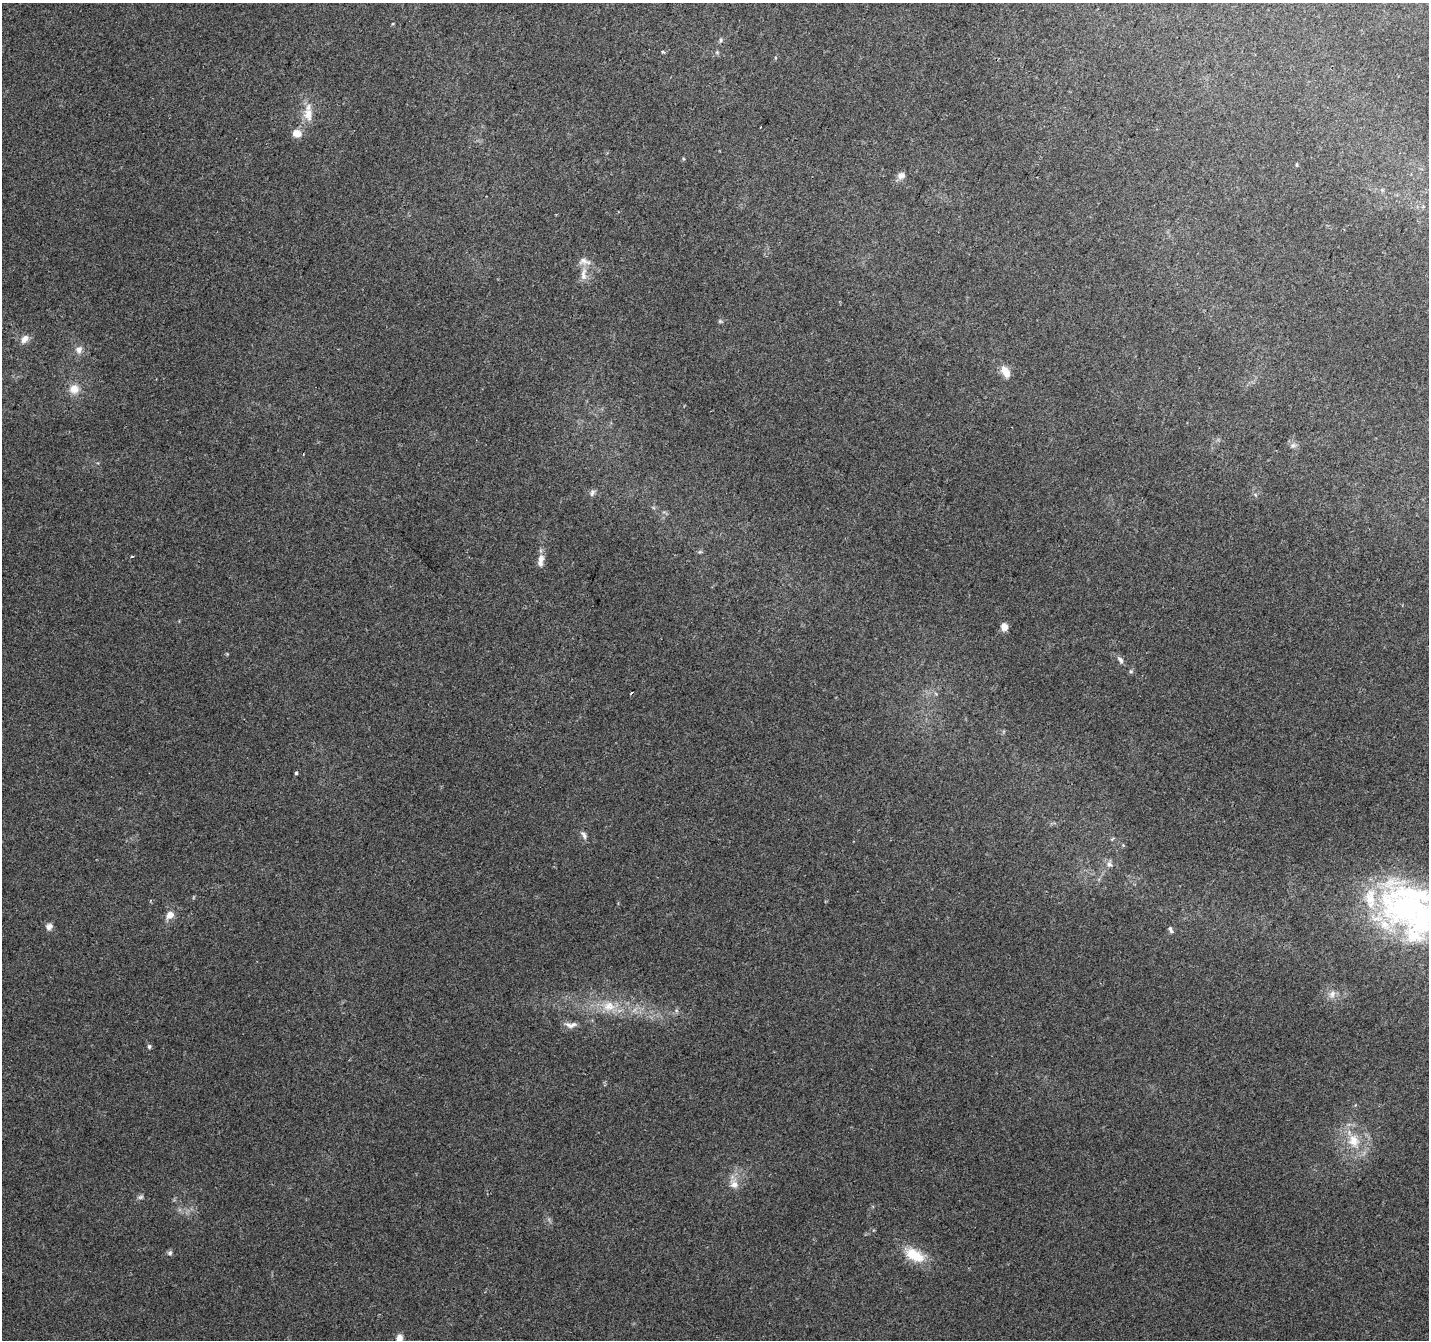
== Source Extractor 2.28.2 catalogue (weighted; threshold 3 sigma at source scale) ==
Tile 10 of 4 x 4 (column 2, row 3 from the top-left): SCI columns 1429-2855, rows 1543-2880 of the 5720 x 5825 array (HDU 1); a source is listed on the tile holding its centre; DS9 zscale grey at full resolution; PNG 1431 x 1342 px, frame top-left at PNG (2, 3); no overlay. Shown black and unused: <1% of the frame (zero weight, under 2 of 3 exposures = <1% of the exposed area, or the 3 px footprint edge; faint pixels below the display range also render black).
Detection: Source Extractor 2.28.2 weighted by HDU 2 'WHT'; one run over the whole footprint, this tile lists its part. Background 0.0704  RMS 0.0063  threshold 0.0286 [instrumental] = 3 sigma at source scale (4.5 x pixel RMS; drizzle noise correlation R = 1.50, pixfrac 1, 0.0396/0.0396 arcsec/px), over >= 5 px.
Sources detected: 43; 1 inside a brighter object's white glare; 1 cosmic-ray / hot-pixel residue — not listed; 2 inside a brighter listed object's ellipse — not listed separately; the other 39 listed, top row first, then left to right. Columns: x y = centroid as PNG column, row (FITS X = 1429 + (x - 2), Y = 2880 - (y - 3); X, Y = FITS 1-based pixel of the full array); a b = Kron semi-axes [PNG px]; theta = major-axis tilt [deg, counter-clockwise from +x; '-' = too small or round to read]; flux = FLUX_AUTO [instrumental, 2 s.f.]
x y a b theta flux
721 40 5 5 - 1.1
663 52 4 4 - 0.95
308 114 16 11 89 8.9
760 127 2 2 - 0.65
296 133 10 8 -17 6.3
683 159 5 3 - 0.64
1297 164 6 3 -82 0.65
901 175 9 8 - 3.7
584 274 20 8 88 5.9
720 321 5 5 - 0.93
24 339 12 8 56 4.4
79 350 10 9 - 3.7
1005 371 14 8 -61 7.6
74 389 13 12 - 7.1
1293 445 8 5 62 1.8
592 493 10 6 72 2
700 552 6 4 -17 0.88
541 559 13 9 75 4.4
1004 627 7 6 - 5.5
227 654 4 4 - 0.56
1120 660 11 6 -51 2.2
631 693 3 3 - 2.4
296 773 4 4 - 0.89
584 835 12 6 -59 2.3
1109 864 8 6 -27 2.1
1404 908 94 60 7 180
170 915 7 6 - 7
49 926 9 8 - 2.9
1170 929 10 5 -59 1.8
1332 994 11 8 68 3.7
609 1006 19 13 -3 12
571 1025 17 8 3 3.8
149 1046 6 5 - 1.2
1354 1141 21 17 -70 17
734 1184 13 11 -64 5.7
141 1197 8 5 27 1.5
170 1253 7 6 - 1.6
914 1255 31 15 -29 17
399 1338 9 7 83 4.2
Isophote crosses this tile's border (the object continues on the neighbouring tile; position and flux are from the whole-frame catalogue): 2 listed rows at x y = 1404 908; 399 1338